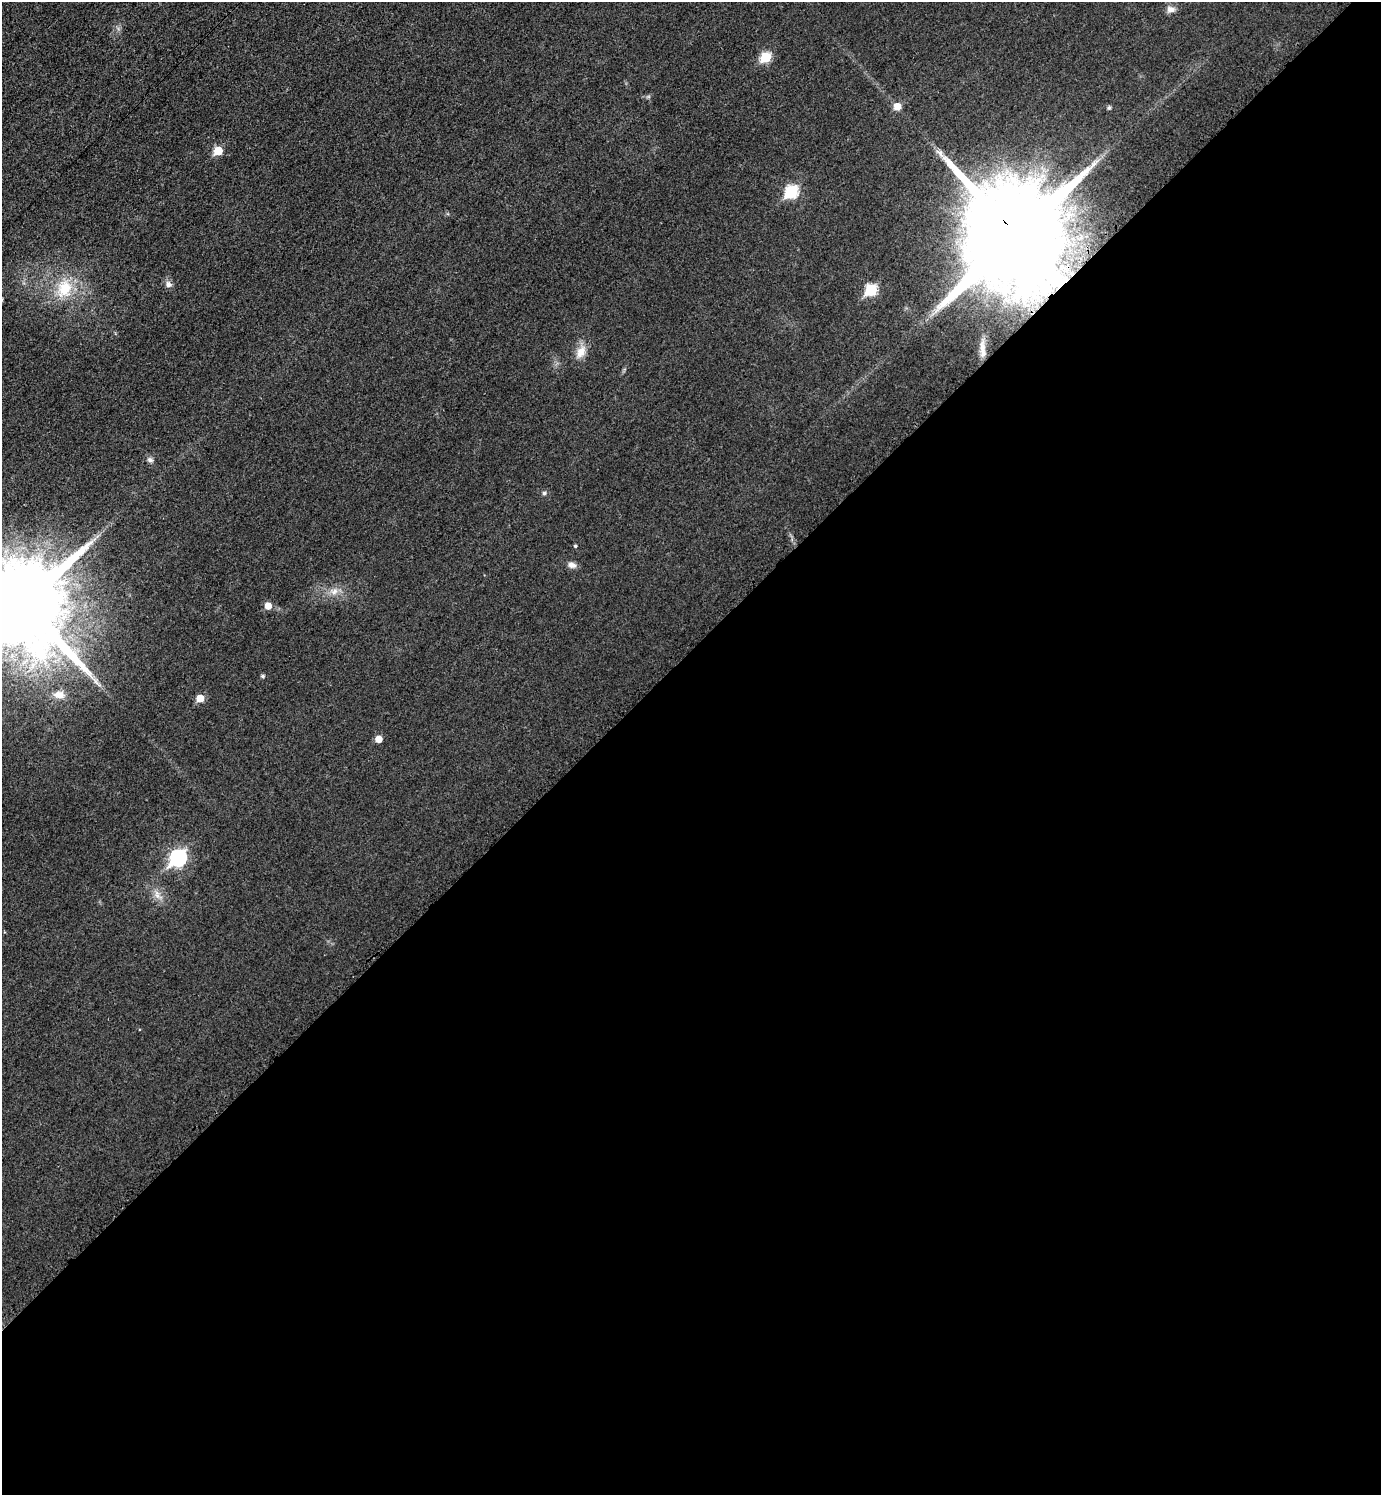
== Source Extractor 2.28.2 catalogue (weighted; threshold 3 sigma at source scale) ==
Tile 15 of 4 x 4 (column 3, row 4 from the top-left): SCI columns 3072-4450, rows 9-1501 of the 5995 x 5997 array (HDU 1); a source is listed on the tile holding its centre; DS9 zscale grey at full resolution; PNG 1383 x 1497 px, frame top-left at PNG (2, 2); no overlay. Shown black and unused: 56% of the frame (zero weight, under 3 of 4 exposures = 1% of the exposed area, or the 3 px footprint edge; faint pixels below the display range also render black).
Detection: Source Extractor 2.28.2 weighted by HDU 2 'WHT'; one run over the whole footprint, this tile lists its part. Background 0.0342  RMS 0.006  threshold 0.0268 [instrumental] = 3 sigma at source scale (4.5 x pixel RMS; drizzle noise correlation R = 1.50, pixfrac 1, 0.05/0.05 arcsec/px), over >= 5 px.
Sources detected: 25; all 25 listed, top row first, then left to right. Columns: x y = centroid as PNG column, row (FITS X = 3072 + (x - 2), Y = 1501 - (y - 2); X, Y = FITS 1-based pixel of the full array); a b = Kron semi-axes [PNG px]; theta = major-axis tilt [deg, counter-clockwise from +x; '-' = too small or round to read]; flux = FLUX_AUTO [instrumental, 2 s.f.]
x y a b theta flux
1171 9 11 8 -5 3.6
766 57 6 6 - 28
897 106 6 6 - 8.5
1109 108 5 4 - 1.1
218 151 6 5 - 18
791 191 7 6 - 56
1016 236 28 25 -59 22000
168 284 10 8 -43 2.6
64 289 29 22 73 25
871 290 7 6 - 42
982 349 27 6 -87 5.6
581 352 19 12 64 7.3
150 460 9 6 -19 1.8
544 493 5 5 - 1.3
575 546 4 4 - 0.84
572 565 10 7 -15 3.2
334 591 12 10 13 5
24 604 25 24 - 13000
268 606 6 6 - 6.4
263 676 5 5 - 1
59 695 16 10 -3 6.2
200 698 6 5 - 9.3
378 739 5 5 - 6.9
178 858 9 7 42 130
158 895 17 8 -55 5.1
Overlapping masked pixels (flux is a lower limit): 1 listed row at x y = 1016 236
Isophote crosses this tile's border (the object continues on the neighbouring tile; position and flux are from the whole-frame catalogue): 1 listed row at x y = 24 604